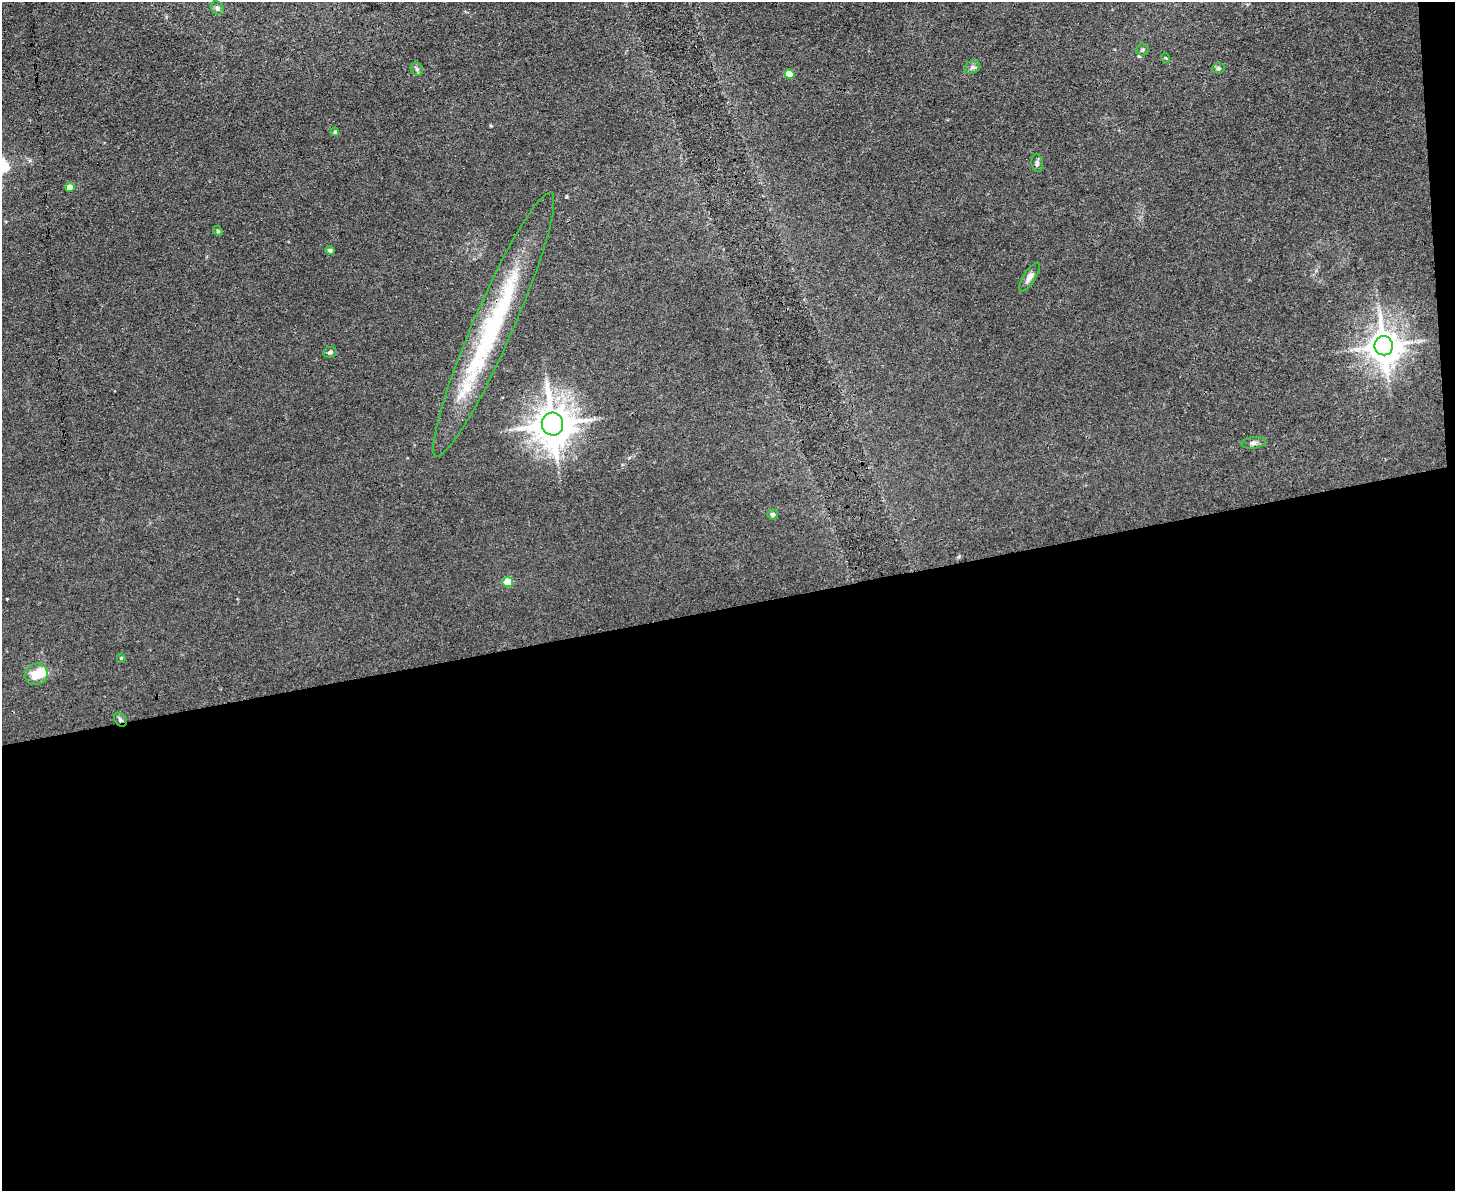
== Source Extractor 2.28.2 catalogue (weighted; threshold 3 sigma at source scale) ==
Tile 12 of 3 x 4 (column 3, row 4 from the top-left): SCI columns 3037-4489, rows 1-1189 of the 4732 x 4757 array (HDU 1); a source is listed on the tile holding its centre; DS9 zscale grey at full resolution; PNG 1457 x 1193 px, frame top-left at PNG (2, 2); each listed source drawn as its Kron ellipse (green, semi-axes under 4 px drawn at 4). Shown black and unused: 50% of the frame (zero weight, under 3 of 4 exposures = <1% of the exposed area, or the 3 px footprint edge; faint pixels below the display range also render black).
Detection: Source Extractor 2.28.2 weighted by HDU 2 'WHT'; one run over the whole footprint, this tile lists its part. Background 0.0426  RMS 0.0052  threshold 0.0232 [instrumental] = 3 sigma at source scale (4.5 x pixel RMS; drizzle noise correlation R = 1.50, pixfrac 1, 0.05/0.05 arcsec/px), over >= 5 px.
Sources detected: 24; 1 inside a brighter object's white glare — neither listed nor drawn; the other 23 listed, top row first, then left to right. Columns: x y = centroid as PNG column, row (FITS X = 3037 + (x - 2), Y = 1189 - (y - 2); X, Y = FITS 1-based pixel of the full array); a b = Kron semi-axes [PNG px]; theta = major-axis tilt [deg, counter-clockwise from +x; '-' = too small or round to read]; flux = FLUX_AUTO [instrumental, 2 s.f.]
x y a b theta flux
217 8 7 5 -46 1.1
1143 49 6 6 - 0.9
1166 58 5 3 - 0.42
972 67 8 6 21 1.4
1218 68 7 5 3 0.95
417 69 7 5 -49 1.1
789 74 5 4 - 8.1
335 132 4 4 - 0.71
1037 163 9 5 -81 1.2
70 187 5 4 - 5.4
218 231 5 4 - 0.61
330 250 4 4 - 1.5
1029 277 16 6 58 2.8
494 325 144 20 66 83
1384 346 9 9 - 1000
330 352 7 5 12 1.1
552 424 11 10 - 1500
1254 443 12 5 7 1.7
773 515 5 5 - 1.8
508 582 5 5 - 18
121 658 4 4 - 0.6
36 674 11 10 - 8.8
120 720 8 5 -51 1.2
Overlapping masked pixels (flux is a lower limit): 2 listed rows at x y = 494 325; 120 720